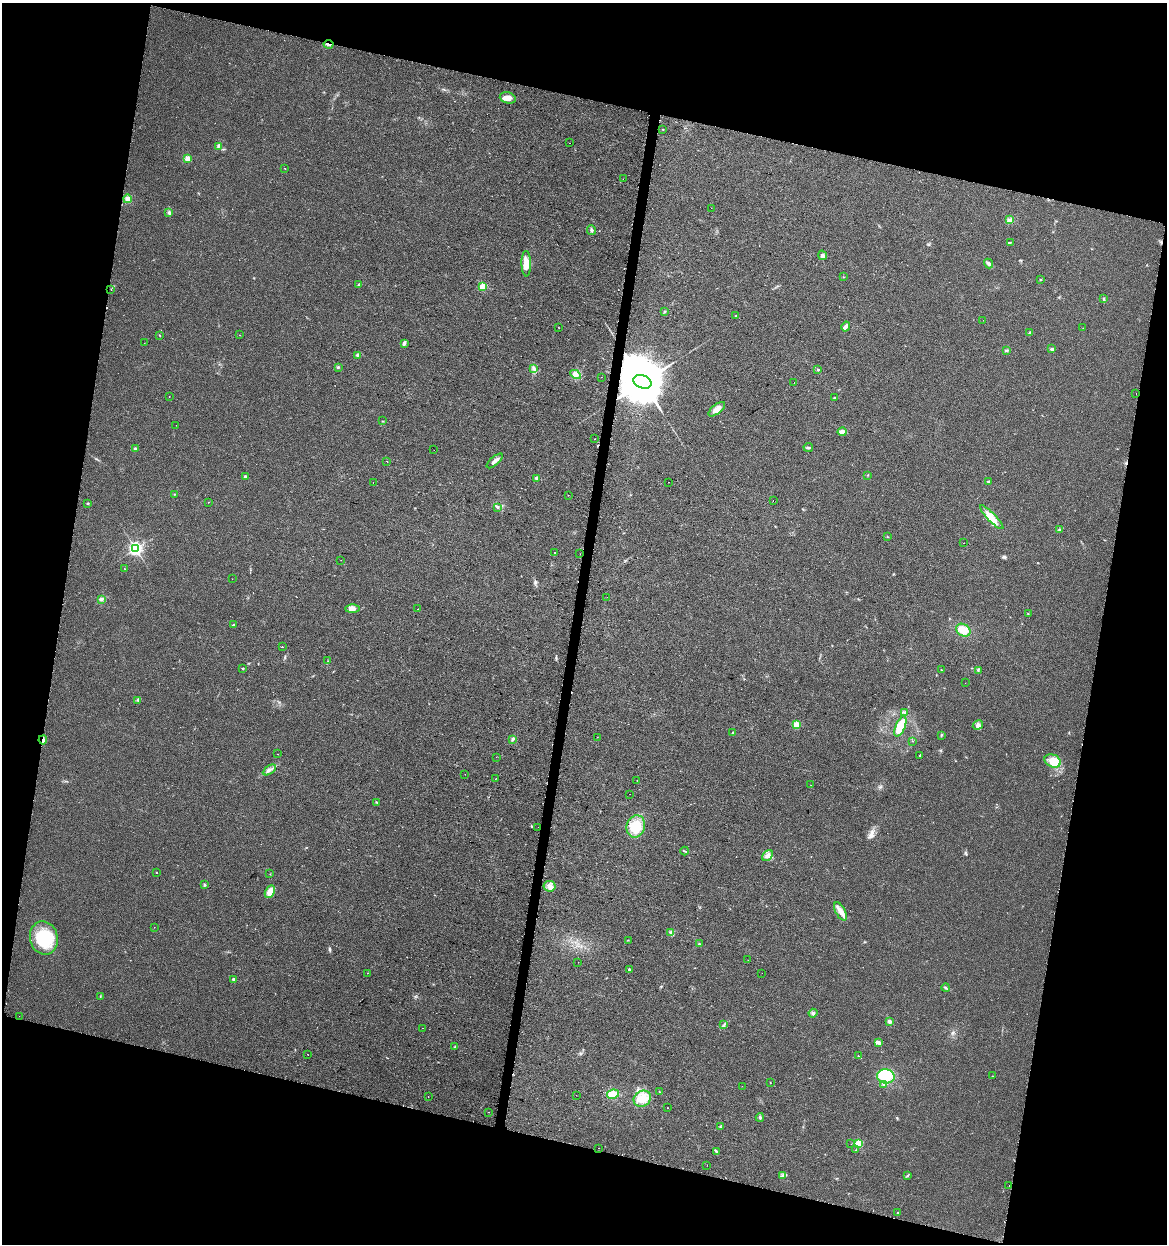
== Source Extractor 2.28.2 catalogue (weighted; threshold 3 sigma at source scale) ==
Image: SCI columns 297-4956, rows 10-4974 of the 5195 x 5001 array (HDU 1 of 3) = the unmasked area's bounding box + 8 px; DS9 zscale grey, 4 x 4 block average (1 PNG px = mean of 4 x 4 image px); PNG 1169 x 1246 px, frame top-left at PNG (2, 3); each listed source drawn as its Kron ellipse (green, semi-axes under 4 px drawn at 4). Shown black and unused: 28% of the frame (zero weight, under 2 of 3 exposures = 2% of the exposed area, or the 3 px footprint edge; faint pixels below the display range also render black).
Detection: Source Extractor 2.28.2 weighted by HDU 2 'WHT'. Background 0.0194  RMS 0.0063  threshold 0.0285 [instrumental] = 3 sigma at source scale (4.5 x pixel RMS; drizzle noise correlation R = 1.50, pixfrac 1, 0.0396/0.0396 arcsec/px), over >= 5 px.
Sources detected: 198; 1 too faint to see at this stretch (4 x 4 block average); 1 inside a brighter object's white glare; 19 cosmic-ray / hot-pixel residue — neither listed nor drawn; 1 coinciding with a brighter row at this scale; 6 inside a brighter listed object's ellipse — not listed separately; the other 170 listed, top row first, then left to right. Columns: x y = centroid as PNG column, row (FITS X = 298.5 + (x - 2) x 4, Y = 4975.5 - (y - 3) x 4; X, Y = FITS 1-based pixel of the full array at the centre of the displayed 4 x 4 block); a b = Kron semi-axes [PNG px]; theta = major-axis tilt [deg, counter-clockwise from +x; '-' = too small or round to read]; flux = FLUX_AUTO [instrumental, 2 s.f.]
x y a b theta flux
329 44 5 2 - 8.1
508 98 8 5 -17 21
663 129 2 2 - 2
569 143 2 2 - 1.5
218 146 4 2 - 5
187 158 3 2 - 6.3
285 168 2 2 - 2
623 179 2 2 - 2.8
127 199 4 4 - 14
711 208 2 2 - 0.73
169 212 3 2 - 4.2
1010 220 3 3 - 6.2
591 230 5 3 - 6.1
1010 242 2 2 - 2
822 255 5 2 - 6.5
988 263 5 3 - 8.6
526 264 12 4 -89 50
843 277 2 2 - 1.1
1041 280 2 2 - 1.7
358 285 3 2 - 2.9
483 286 2 2 - 180
111 289 2 2 - 1.4
1104 299 2 2 - 2.1
664 311 2 2 - 2.7
736 316 3 2 - 3.2
983 320 2 2 - 1.7
846 326 5 3 - 12
558 327 2 2 - 1.2
1083 328 2 2 - 1.1
1029 333 2 2 - 2.6
160 335 2 2 - 1.3
239 335 2 2 - 0.92
144 343 2 2 - 2
404 343 4 3 - 7.2
1052 349 2 2 - 22
1006 350 4 2 - 5.6
357 355 2 2 - 3.5
338 367 3 2 - 4.2
534 368 3 3 - 5.7
818 370 2 2 - 4.6
576 374 5 4 - 20
601 377 2 2 - 1.3
642 382 9 6 -21 29000
794 383 2 2 - 10
1136 393 2 2 - 1
169 396 2 2 - 1.2
835 398 3 2 - 3.1
717 409 10 4 39 28
383 421 3 2 - 2.1
176 425 2 2 - 0.5
842 432 4 3 - 20
595 439 2 2 - 6.3
808 447 5 2 - 4.8
135 448 3 3 - 5.4
434 450 2 2 - 0.61
387 461 2 2 - 7.5
495 461 10 2 40 14
868 475 2 2 - 1.8
245 476 2 2 - 15
537 478 3 3 - 8.6
668 482 2 2 - 0.97
988 482 3 2 - 3.3
373 483 2 2 - 2.5
174 494 2 2 - 1.6
568 495 2 2 - 3.4
773 501 2 2 - 8.6
208 502 2 2 - 0.99
88 503 2 2 - 3.5
497 507 3 2 - 4.8
992 517 16 4 -46 37
1059 530 3 2 - 5.1
887 537 2 2 - 1.3
964 543 2 2 - 1.1
135 549 2 2 - 1000
555 552 2 2 - 22
580 554 2 2 - 0.74
341 560 2 2 - 0.64
124 568 2 2 - 0.82
232 579 2 2 - 2.1
607 597 2 2 - 1.8
101 599 4 3 - 7.5
353 609 7 4 1 17
418 609 2 2 - 3.4
1028 613 2 2 - 1.2
233 625 3 2 - 2.9
963 630 8 6 -29 39
282 647 2 2 - 1.8
328 661 2 2 - 1.1
243 669 2 2 - 2.5
941 670 2 2 - 1.4
978 670 2 2 - 1.8
965 683 2 2 - 0.63
137 700 2 2 - 2.2
905 712 2 2 - 2.7
797 725 2 2 - 160
978 725 5 4 - 12
900 726 11 5 68 52
733 732 3 2 - 3.6
941 735 3 2 - 3.6
597 737 2 2 - 0.76
512 739 2 2 - 2.3
43 740 4 2 - 6.9
913 741 2 2 - 0.92
278 754 2 2 - 0.88
919 755 2 2 - 2.3
496 757 2 2 - 0.73
1053 761 8 6 -21 47
269 770 7 3 33 11
465 774 2 2 - 1.6
496 779 2 2 - 0.88
637 780 2 2 - 1.4
811 785 2 2 - 0.72
630 794 2 2 - 0.7
376 802 2 2 - 2.3
636 826 11 9 74 74
538 827 2 2 - 4.5
685 851 4 2 - 4.1
768 856 6 4 50 16
156 872 2 2 - 2.5
270 874 2 2 - 1.3
204 885 2 2 - 3.1
550 886 6 5 - 18
270 892 7 4 63 37
840 911 10 5 -62 25
154 927 2 2 - 0.62
671 932 3 3 - 6.1
44 938 17 13 -77 150
628 940 2 2 - 1.2
699 944 2 2 - 2.8
748 960 2 2 - 0.63
578 962 2 2 - 1.4
629 970 3 2 - 6.4
367 973 2 2 - 1
762 973 2 2 - 1
234 979 3 3 - 5.2
946 988 4 2 - 4.7
100 996 2 2 - 1.2
813 1013 4 3 - 6.8
19 1016 2 2 - 1.1
889 1021 4 3 - 7.6
724 1025 2 2 - 2.3
423 1028 2 2 - 2.3
878 1042 4 2 - 13
455 1047 2 2 - 1.4
308 1054 2 2 - 0.74
858 1056 2 2 - 1.9
886 1076 9 7 -7 92
992 1076 2 2 - 0.8
770 1082 2 2 - 1.2
884 1084 3 3 - 6
742 1086 2 2 - 0.73
659 1092 2 2 - 1.4
613 1094 6 4 10 40
576 1095 2 2 - 3.1
428 1097 2 2 - 1.4
642 1099 9 7 31 49
667 1108 2 2 - 1.4
488 1112 2 2 - 0.58
760 1117 4 2 - 5.9
720 1127 3 2 - 2.6
858 1143 2 2 - 180
851 1144 2 2 - 1.7
599 1148 2 2 - 5.9
856 1150 2 2 - 1
716 1151 3 2 - 2.3
707 1165 2 2 - 1.5
783 1176 3 3 - 6.4
907 1176 4 2 - 3.6
1009 1186 2 2 - 0.72
897 1213 2 2 - 1.9
Overlapping masked pixels (flux is a lower limit): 4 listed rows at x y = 329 44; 642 382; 43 740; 1009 1186
Diffuse or blended objects may show on this block-average render without a row.